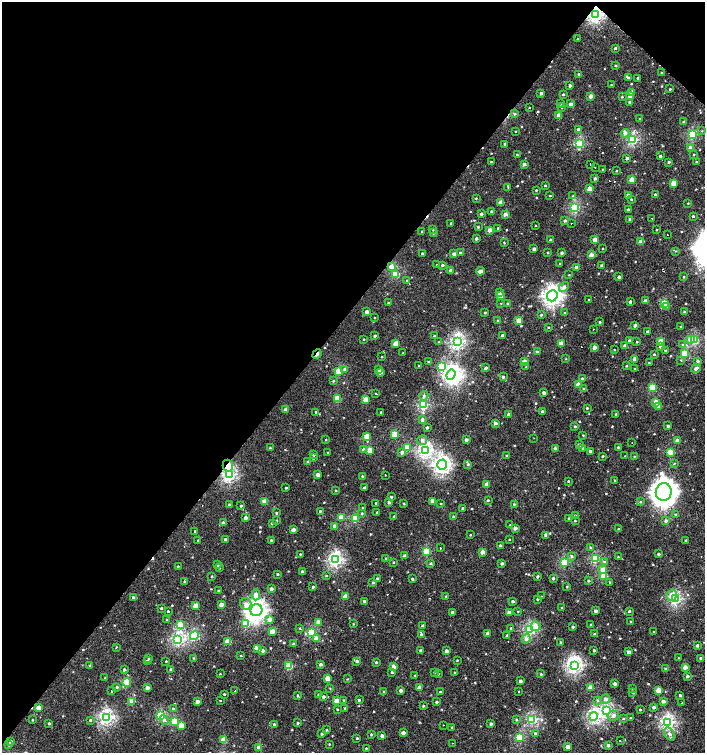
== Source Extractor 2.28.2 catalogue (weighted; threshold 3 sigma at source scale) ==
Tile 2 of 4 x 4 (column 2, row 1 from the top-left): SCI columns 1613-3017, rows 4509-6009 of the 6060 x 6037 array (HDU 1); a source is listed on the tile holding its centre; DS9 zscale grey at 2 x 2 block average (1 PNG px = mean of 2 x 2 image px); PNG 707 x 755 px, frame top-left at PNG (2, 2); each listed source drawn as its Kron ellipse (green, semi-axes under 4 px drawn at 4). Shown black and unused: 43% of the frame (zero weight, under 2 of 3 exposures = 2% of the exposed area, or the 3 px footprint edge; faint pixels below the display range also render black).
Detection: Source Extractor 2.28.2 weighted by HDU 2 'WHT'; one run over the whole footprint, this tile lists its part. Background 0.00107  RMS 0.0038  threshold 0.017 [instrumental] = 3 sigma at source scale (4.5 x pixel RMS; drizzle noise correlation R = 1.50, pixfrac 1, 0.0396/0.0396 arcsec/px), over >= 5 px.
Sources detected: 586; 2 inside a brighter object's white glare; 4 cosmic-ray / hot-pixel residue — neither listed nor drawn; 3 inside a brighter listed object's ellipse — not listed separately; of the other 577, all 500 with FLUX_AUTO >= 0.476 (the completeness limit of this list) listed and drawn (77 fainter detections not listed), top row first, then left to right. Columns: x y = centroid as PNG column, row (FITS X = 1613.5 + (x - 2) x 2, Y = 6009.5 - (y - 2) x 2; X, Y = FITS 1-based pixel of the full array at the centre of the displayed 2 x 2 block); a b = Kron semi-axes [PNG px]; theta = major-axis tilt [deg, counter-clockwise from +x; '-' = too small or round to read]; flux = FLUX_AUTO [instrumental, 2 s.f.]
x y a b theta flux
596 14 4 3 - 170
578 39 2 2 - 0.62
615 48 3 2 - 1.3
616 65 3 2 - 0.94
662 73 3 2 - 0.89
579 74 3 3 - 2
628 78 3 3 - 2.2
638 78 2 2 - 1.3
611 85 3 2 - 0.68
570 86 3 2 - 2
670 89 3 2 - 0.7
632 92 3 3 - 5.9
541 93 3 2 - 2.2
563 94 2 2 - 1
591 96 3 2 - 5.7
630 96 4 3 - 2.7
622 97 3 2 - 0.62
630 102 3 3 - 2
561 103 3 3 - 1.6
571 104 3 2 - 4.5
529 107 2 2 - 1.7
562 107 3 2 - 0.52
515 114 3 3 - 1.3
559 115 3 2 - 8
640 119 2 2 - 0.61
683 122 2 2 - 1.3
578 129 3 3 - 2
515 131 2 2 - 0.51
702 131 3 2 - 0.56
625 133 4 4 - 3.6
692 135 3 3 - 50
633 140 4 3 - 74
580 143 4 3 - 55
505 144 3 2 - 2.5
690 148 3 3 - 4.6
517 155 3 2 - 1
694 155 3 2 - 0.5
660 156 3 2 - 1.3
627 158 3 3 - 1.6
491 161 2 2 - 0.53
669 162 3 2 - 1.4
696 162 2 2 - 0.5
524 164 3 2 - 3.1
591 164 2 2 - 1.8
595 167 2 2 - 1.4
602 169 3 2 - 0.49
616 171 2 2 - 0.56
595 178 2 2 - 1.9
632 180 3 3 - 12
674 183 3 3 - 14
545 185 3 2 - 0.68
508 187 3 2 - 0.5
589 189 3 3 - 8
536 190 2 2 - 0.68
655 194 3 2 - 1.1
628 195 3 3 - 2.7
550 196 2 2 - 0.67
573 196 4 3 - 1
476 198 3 2 - 0.62
631 199 3 2 - 0.88
501 203 3 3 - 10
688 203 3 2 - 0.58
575 207 4 3 - 64
628 210 2 2 - 2.1
491 211 3 2 - 0.77
481 214 3 2 - 1.7
505 214 3 3 - 5
693 216 3 2 - 1
630 219 3 2 - 2.7
651 219 2 2 - 2.4
565 221 3 3 - 1.5
451 223 2 2 - 0.71
571 223 2 2 - 0.48
536 225 2 2 - 0.5
478 227 3 2 - 0.84
498 228 3 2 - 0.75
433 229 3 2 - 0.58
490 230 3 3 - 6.3
657 230 2 2 - 0.6
422 231 2 2 - 0.63
433 233 3 3 - 1.2
667 234 2 2 - 2.5
476 239 3 3 - 1.9
550 240 2 2 - 1.5
595 240 3 3 - 5.4
504 242 4 2 - 0.54
641 242 3 3 - 9.7
603 248 2 2 - 0.54
534 249 3 2 - 2.9
676 251 3 2 - 0.51
548 252 2 2 - 0.66
422 253 2 2 - 0.7
460 253 3 3 - 1.7
562 253 3 2 - 1.9
454 254 4 3 - 3.7
591 255 3 3 - 6.2
560 264 3 2 - 1.5
436 265 3 2 - 0.5
442 265 3 2 - 1.3
601 265 3 3 - 1
391 266 3 3 - 8.2
576 267 3 2 - 3.4
451 270 3 3 - 3.3
480 271 4 2 - 5.2
396 274 3 3 - 35
569 275 2 2 - 0.5
619 277 3 3 - 2
684 277 2 2 - 0.74
407 281 3 3 - 1.1
564 287 5 4 - 3.7
499 293 3 2 - 3.7
500 296 3 3 - 10
552 296 6 5 - 280
588 300 2 2 - 0.66
645 301 3 3 - 3.8
630 302 3 2 - 1.8
388 303 2 2 - 0.61
501 303 2 2 - 0.77
664 303 4 3 - 22
508 304 3 3 - 2
666 307 2 2 - 1.8
367 312 3 2 - 3.5
485 312 3 2 - 0.89
684 312 2 2 - 0.87
564 313 3 2 - 0.61
541 315 3 3 - 0.86
375 317 2 2 - 0.48
498 321 3 3 - 1.1
519 321 3 3 - 9.8
600 322 3 2 - 0.91
635 325 3 3 - 2.4
681 326 3 2 - 0.52
548 327 2 2 - 0.79
593 329 2 2 - 0.73
647 331 2 2 - 3.1
503 335 3 2 - 2.3
375 336 3 2 - 2.1
434 336 4 2 - 0.75
364 339 2 2 - 0.59
691 339 3 3 - 8.4
629 340 3 3 - 1.5
694 340 3 3 - 52
457 341 4 4 - 140
661 341 3 3 - 13
439 342 3 3 - 0.74
637 342 2 2 - 0.62
396 343 3 3 - 14
561 344 3 3 - 8.6
682 345 3 3 - 1
625 346 3 3 - 3.5
660 346 3 3 - 1.8
594 347 3 3 - 4.3
614 350 2 2 - 0.5
665 350 4 2 - 0.68
537 352 3 3 - 2
403 353 2 2 - 0.53
685 353 3 3 - 29
317 354 5 2 - 4.8
654 354 3 2 - 0.83
382 357 2 2 - 0.51
566 359 2 2 - 0.49
635 359 4 3 - 4.7
681 361 3 2 - 0.56
698 361 3 3 - 1.6
429 362 3 3 - 0.96
524 362 3 3 - 8.4
649 363 3 2 - 0.59
419 365 2 2 - 0.67
441 366 3 3 - 29
627 366 3 2 - 0.65
525 367 2 2 - 0.76
486 368 3 2 - 1.4
696 368 5 3 - 2.3
345 369 4 3 - 1.5
635 369 3 3 - 1
378 370 3 3 - 1.7
339 371 3 3 - 25
380 372 3 3 - 5.1
451 374 5 4 - 130
503 377 3 3 - 1.4
582 378 3 3 - 0.75
333 381 3 3 - 0.78
578 385 3 3 - 11
653 388 4 3 - 29
584 389 3 3 - 1.1
544 393 3 2 - 2.7
376 394 2 2 - 0.71
424 396 5 3 - 1.3
337 399 3 3 - 19
366 400 3 3 - 13
656 402 3 3 - 8.9
423 405 4 3 - 74
659 406 3 3 - 7
587 408 3 2 - 0.77
285 410 3 3 - 4.4
542 411 3 2 - 1.3
316 412 3 2 - 1.2
381 412 2 2 - 0.52
509 414 3 3 - 3.2
616 414 3 2 - 1.5
422 420 3 3 - 3.4
495 423 3 3 - 3
575 426 3 3 - 0.89
668 426 3 2 - 1.2
427 427 2 2 - 1.3
395 434 3 3 - 27
583 435 3 2 - 0.54
367 437 3 3 - 14
534 438 2 2 - 1.2
326 440 3 2 - 0.51
422 440 5 5 - 2.8
466 440 3 3 - 2.2
678 441 3 3 - 7
632 443 2 2 - 0.64
579 445 3 3 - 3.2
270 447 2 2 - 0.57
407 447 3 3 - 16
618 447 3 3 - 0.87
555 448 3 3 - 2.2
583 448 3 3 - 1.2
363 449 4 3 - 1.8
370 450 3 3 - 13
425 450 4 4 - 140
590 451 3 3 - 2.7
328 452 2 2 - 0.6
402 452 3 3 - 3.5
670 452 3 3 - 15
313 455 3 3 - 1.4
507 456 3 2 - 1.6
603 456 3 2 - 0.67
625 456 2 2 - 1.1
634 456 3 2 - 0.49
313 458 3 3 - 1.1
308 462 3 3 - 1.4
674 463 3 2 - 0.65
468 464 4 3 - 1.2
442 465 5 4 - 200
228 466 6 5 - 15
229 475 4 4 - 120
318 475 3 3 - 4.2
385 475 2 2 - 0.71
362 476 3 3 - 0.76
615 480 3 2 - 0.64
568 481 3 3 - 0.63
487 484 3 3 - 6.7
286 488 2 2 - 0.97
364 488 3 2 - 2.2
336 490 3 3 - 0.69
664 492 9 8 - 720
391 497 3 3 - 0.99
488 500 4 2 - 0.69
432 501 3 3 - 6.5
265 502 3 3 - 12
389 502 3 3 - 1.7
640 502 3 3 - 0.81
376 503 2 2 - 10
440 503 3 2 - 0.57
404 504 3 2 - 0.49
514 504 3 3 - 0.68
229 505 3 2 - 1.2
241 506 3 2 - 1.1
363 508 3 3 - 0.85
463 508 3 3 - 0.92
320 511 3 2 - 0.85
377 512 3 2 - 0.78
276 513 3 2 - 0.73
362 513 3 3 - 0.84
575 515 3 2 - 0.84
676 515 3 3 - 1.2
453 516 3 2 - 0.9
341 517 3 3 - 13
394 517 2 2 - 1.7
246 518 3 2 - 3.8
569 518 3 3 - 0.8
355 519 3 3 - 35
277 520 3 2 - 0.98
575 521 3 2 - 0.52
666 521 3 3 - 1.8
223 523 3 3 - 3
272 523 3 3 - 1.6
510 525 3 3 - 0.68
334 526 3 3 - 4.2
515 528 3 2 - 4.3
619 529 3 2 - 0.77
293 530 3 3 - 3.4
195 531 2 2 - 0.71
470 535 2 2 - 0.48
546 535 4 3 - 1.7
225 539 3 2 - 1.6
198 540 2 2 - 0.49
271 540 3 2 - 0.9
509 540 2 2 - 0.51
686 541 2 2 - 1.4
500 545 3 3 - 0.95
590 547 3 3 - 0.68
440 548 2 2 - 1.1
426 551 3 3 - 37
482 552 3 3 - 5.4
300 554 2 2 - 0.48
659 554 3 2 - 1.3
405 556 3 3 - 3.1
571 556 4 3 - 1.2
618 557 3 2 - 0.63
386 558 2 2 - 0.6
595 559 3 3 - 51
335 560 4 4 - 140
394 562 3 2 - 0.57
564 562 3 3 - 44
604 562 4 3 - 1.1
431 563 4 3 - 1
502 563 3 3 - 1.6
217 565 3 3 - 1.7
178 566 3 2 - 0.64
219 568 3 2 - 0.59
603 570 4 4 - 6.5
302 572 3 3 - 1.8
278 574 3 3 - 0.71
326 575 3 2 - 0.61
212 576 3 2 - 0.69
538 576 3 2 - 1.5
604 576 4 3 - 19
377 578 2 2 - 1.2
553 578 3 3 - 1.2
412 579 3 2 - 1.3
184 581 3 2 - 0.55
589 581 3 3 - 1
610 582 2 2 - 0.5
373 583 3 3 - 0.96
313 587 3 2 - 1
567 587 3 2 - 0.54
271 589 3 3 - 2.4
219 590 3 2 - 0.97
256 595 5 4 - 6.6
672 595 6 5 - 7.6
446 596 2 2 - 0.48
541 596 2 2 - 0.96
133 597 3 3 - 1.6
345 597 3 3 - 10
537 599 2 2 - 0.84
675 599 4 3 - 95
364 601 3 2 - 1.4
513 601 3 3 - 1.3
246 604 6 5 - 4.2
221 605 3 3 - 7
196 606 3 3 - 13
161 608 3 2 - 0.83
562 608 3 2 - 0.55
256 610 6 6 - 320
168 611 2 2 - 0.75
518 611 3 2 - 0.51
596 611 3 3 - 2.6
629 611 3 3 - 0.9
452 613 3 3 - 2.9
509 613 3 3 - 5.3
270 619 4 3 - 4.4
167 620 3 3 - 0.95
631 621 2 2 - 0.48
318 622 3 3 - 7
246 623 4 3 - 30
353 624 3 2 - 0.51
180 625 3 3 - 25
591 625 3 3 - 0.85
422 626 3 3 - 1
535 626 5 5 - 5.7
573 627 2 2 - 1
300 628 3 2 - 0.5
511 628 3 2 - 0.65
530 630 4 3 - 93
272 632 3 3 - 7.5
311 632 3 3 - 37
654 632 3 2 - 0.63
488 633 3 3 - 4.9
421 634 4 3 - 1.7
595 634 4 3 - 1.1
507 635 3 3 - 1.3
194 636 4 3 - 61
178 639 4 3 - 98
316 639 3 3 - 9.3
526 639 4 4 - 4
228 641 3 3 - 18
561 643 3 2 - 1.4
293 644 3 3 - 0.87
697 646 3 3 - 1.6
117 647 3 2 - 0.54
258 649 3 3 - 3.5
263 650 3 3 - 3
420 650 3 3 - 1.2
594 650 3 2 - 0.93
446 651 3 3 - 3.1
629 652 3 3 - 3.9
241 656 2 2 - 0.61
149 658 2 2 - 0.74
194 658 3 2 - 0.64
678 658 2 2 - 0.5
701 658 4 3 - 1.1
457 660 2 2 - 0.52
147 661 3 3 - 1.3
166 661 2 2 - 0.52
357 661 3 3 - 2
376 662 3 3 - 0.8
321 664 3 3 - 1.8
90 665 4 3 - 1.2
574 665 4 4 - 150
289 666 3 3 - 32
393 667 3 3 - 6.1
685 667 3 3 - 6.1
124 669 3 3 - 1.4
170 669 2 2 - 0.61
666 669 3 3 - 1.8
392 672 2 2 - 5.9
434 672 3 3 - 0.92
455 672 3 2 - 0.51
220 674 3 2 - 0.51
438 674 3 2 - 0.55
541 674 2 2 - 0.66
415 675 3 3 - 0.53
688 676 3 3 - 1.9
105 677 3 2 - 0.62
327 678 3 3 - 11
347 679 3 2 - 0.49
520 681 3 2 - 2.4
127 682 4 3 - 25
615 684 3 3 - 2.2
117 687 3 3 - 1.4
419 687 3 3 - 4
147 688 3 3 - 4.3
330 688 3 2 - 0.48
590 688 3 3 - 10
633 688 2 2 - 0.5
401 690 3 3 - 3.1
658 690 3 3 - 11
112 691 2 2 - 4.6
235 691 2 2 - 2.4
519 691 2 2 - 1.1
383 692 3 2 - 0.51
440 692 3 3 - 1.4
633 692 3 3 - 1.6
224 694 2 2 - 0.77
297 695 3 3 - 0.91
318 695 3 2 - 0.69
680 695 3 3 - 1.2
323 697 3 3 - 1.6
605 699 5 5 - 2.9
220 700 2 2 - 2.1
344 700 3 2 - 0.63
359 700 3 2 - 0.94
597 700 4 3 - 0.98
132 701 3 3 - 19
337 701 3 3 - 12
663 701 4 3 - 2.7
197 702 3 3 - 4
437 702 3 2 - 1.1
682 703 2 2 - 1.1
423 706 3 2 - 0.74
654 707 3 3 - 1.8
39 708 3 3 - 11
345 708 3 3 - 0.68
173 709 3 3 - 1.2
337 709 3 2 - 0.64
640 709 2 2 - 0.86
607 710 4 3 - 93
160 715 3 3 - 47
593 716 4 4 - 100
613 716 6 5 - 3.1
106 717 4 4 - 140
623 718 3 2 - 0.65
630 718 3 2 - 0.65
516 719 3 3 - 0.82
532 719 4 3 - 84
32 720 3 2 - 0.53
90 720 3 3 - 0.98
164 720 4 4 - 2.7
174 721 3 3 - 25
668 722 4 4 - 130
49 723 3 2 - 1
297 723 3 3 - 0.86
274 724 3 3 - 1.2
491 724 3 3 - 1.6
181 725 3 3 - 12
443 725 2 2 - 0.69
452 728 3 3 - 0.94
327 730 3 3 - 0.73
403 733 3 3 - 3.7
535 733 3 3 - 1.1
322 734 2 2 - 1.1
371 734 3 3 - 0.64
670 734 7 4 -55 2.9
382 736 4 3 - 2.7
519 737 3 3 - 41
357 738 3 3 - 0.75
224 740 3 3 - 14
620 740 2 2 - 1.5
11 741 3 3 - 1.9
452 743 2 2 - 0.61
329 744 3 2 - 0.53
9 745 3 2 - 1.2
608 745 3 3 - 2
259 747 3 3 - 5.5
568 747 3 3 - 5
366 748 2 2 - 0.62
Overlapping masked pixels (flux is a lower limit): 4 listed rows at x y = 596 14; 317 354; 228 466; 229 475
Isophote crosses this tile's border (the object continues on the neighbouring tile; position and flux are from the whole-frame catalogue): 1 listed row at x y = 701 658